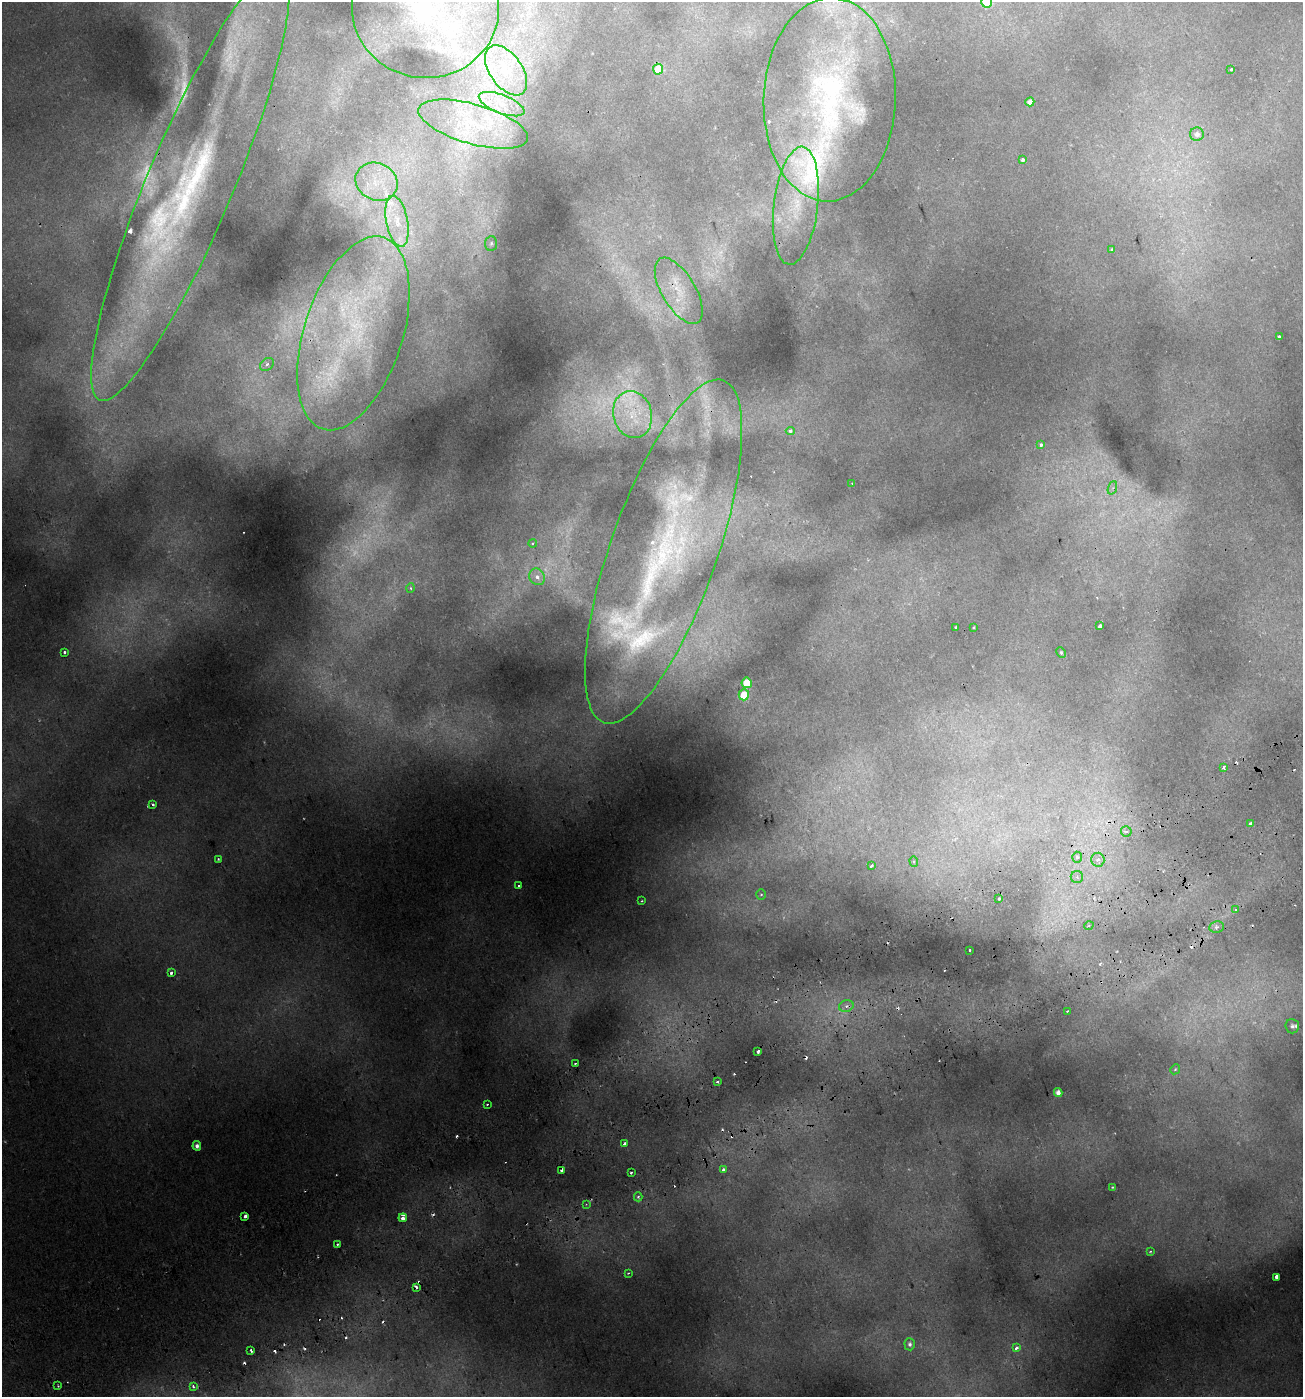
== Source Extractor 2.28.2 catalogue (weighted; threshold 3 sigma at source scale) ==
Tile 7 of 4 x 4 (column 3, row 2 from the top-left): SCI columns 2712-4012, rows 2850-4244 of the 5479 x 5695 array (HDU 1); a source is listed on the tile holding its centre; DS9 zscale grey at full resolution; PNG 1305 x 1399 px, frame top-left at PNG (2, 2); each listed source drawn as its Kron ellipse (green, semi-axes under 4 px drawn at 4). Shown black and unused: <1% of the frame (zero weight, under 2 of 3 exposures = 3% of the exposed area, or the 3 px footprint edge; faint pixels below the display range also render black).
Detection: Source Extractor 2.28.2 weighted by HDU 2 'WHT'; one run over the whole footprint, this tile lists its part. Background 0.0307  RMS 0.0042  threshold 0.0189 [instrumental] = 3 sigma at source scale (4.5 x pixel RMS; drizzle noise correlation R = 1.50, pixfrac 1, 0.0396/0.0396 arcsec/px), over >= 5 px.
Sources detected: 148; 19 too faint to see at this stretch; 28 cosmic-ray / hot-pixel residue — neither listed nor drawn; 16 inside a brighter listed object's ellipse — not listed separately; the other 85 listed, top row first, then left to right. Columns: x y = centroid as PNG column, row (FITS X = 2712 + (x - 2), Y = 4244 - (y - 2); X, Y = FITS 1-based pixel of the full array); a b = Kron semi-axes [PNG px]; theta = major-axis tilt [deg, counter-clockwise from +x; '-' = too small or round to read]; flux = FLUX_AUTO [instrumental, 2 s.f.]
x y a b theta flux
987 2 6 5 - 25
426 8 73 70 -3 110
658 69 5 5 - 13
1231 69 3 3 - 1.5
506 70 28 16 -55 16
830 100 102 66 88 150
1030 102 4 4 - 2.6
502 104 24 9 -21 8.1
473 124 56 20 -16 29
1197 134 7 6 - 2.1
1023 160 4 3 - 3.2
376 182 22 18 -26 14
190 184 234 43 67 180
796 206 59 22 83 31
397 221 26 10 -79 10
491 243 7 5 86 1
1112 249 4 3 - 0.72
679 291 37 17 -59 16
353 333 100 49 72 110
1279 337 3 3 - 3.2
267 364 7 5 41 1.9
633 414 24 19 -75 17
790 431 4 4 - 1.7
1041 445 4 4 - 2.2
852 484 3 2 - 0.29
1112 488 7 4 69 1
533 544 4 4 - 1.3
664 551 181 53 71 140
537 577 8 7 - 3.7
411 588 5 3 - 0.53
1100 626 4 4 - 1.7
956 627 3 3 - 0.52
974 627 3 2 - 0.42
64 652 3 3 - 1
1061 652 5 4 - 0.55
747 683 5 5 - 13
744 695 5 5 - 15
1224 768 3 3 - 4.5
153 804 3 3 - 1.4
1250 824 3 3 - 2.1
1126 831 5 5 - 1.6
1077 857 5 4 - 1.1
218 859 3 2 - 0.39
1098 860 7 6 - 2.4
914 861 5 4 - 0.75
871 866 3 3 - 3
1077 877 6 6 - 1.5
519 886 3 3 - 1.5
761 895 5 5 - 0.76
999 899 4 3 - 1.7
642 901 3 3 - 0.39
1236 910 3 3 - 2.4
1089 926 5 4 - 0.76
1217 927 7 5 7 1.5
969 950 3 3 - 0.88
171 973 3 3 - 1.7
846 1006 7 6 - 1.9
1067 1011 2 2 - 0.42
1292 1026 7 7 - 1.3
758 1051 3 3 - 13
575 1064 3 3 - 0.86
1175 1069 5 4 - 0.68
717 1082 3 3 - 0.7
1058 1093 4 4 - 3
487 1104 3 2 - 0.95
624 1144 3 3 - 1.6
197 1146 5 4 - 2.2
723 1169 3 3 - 4.5
562 1170 4 3 - 2.8
631 1173 3 3 - 0.72
1112 1187 3 2 - 0.44
638 1197 4 4 - 0.98
586 1204 4 4 - 0.44
245 1216 3 3 - 2.4
403 1218 4 3 - 14
337 1244 3 3 - 0.81
1150 1251 4 3 - 0.43
628 1273 3 3 - 0.58
1276 1277 3 3 - 12
416 1287 4 3 - 1.9
910 1344 6 5 - 1.5
1016 1348 3 3 - 3.5
251 1350 4 2 - 0.84
58 1386 3 2 - 0.44
193 1386 3 2 - 1.1
Overlapping masked pixels (flux is a lower limit): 6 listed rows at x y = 190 184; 679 291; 353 333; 664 551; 562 1170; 416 1287
Isophote crosses this tile's border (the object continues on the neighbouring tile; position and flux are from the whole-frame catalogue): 4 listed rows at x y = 987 2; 426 8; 830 100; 190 184